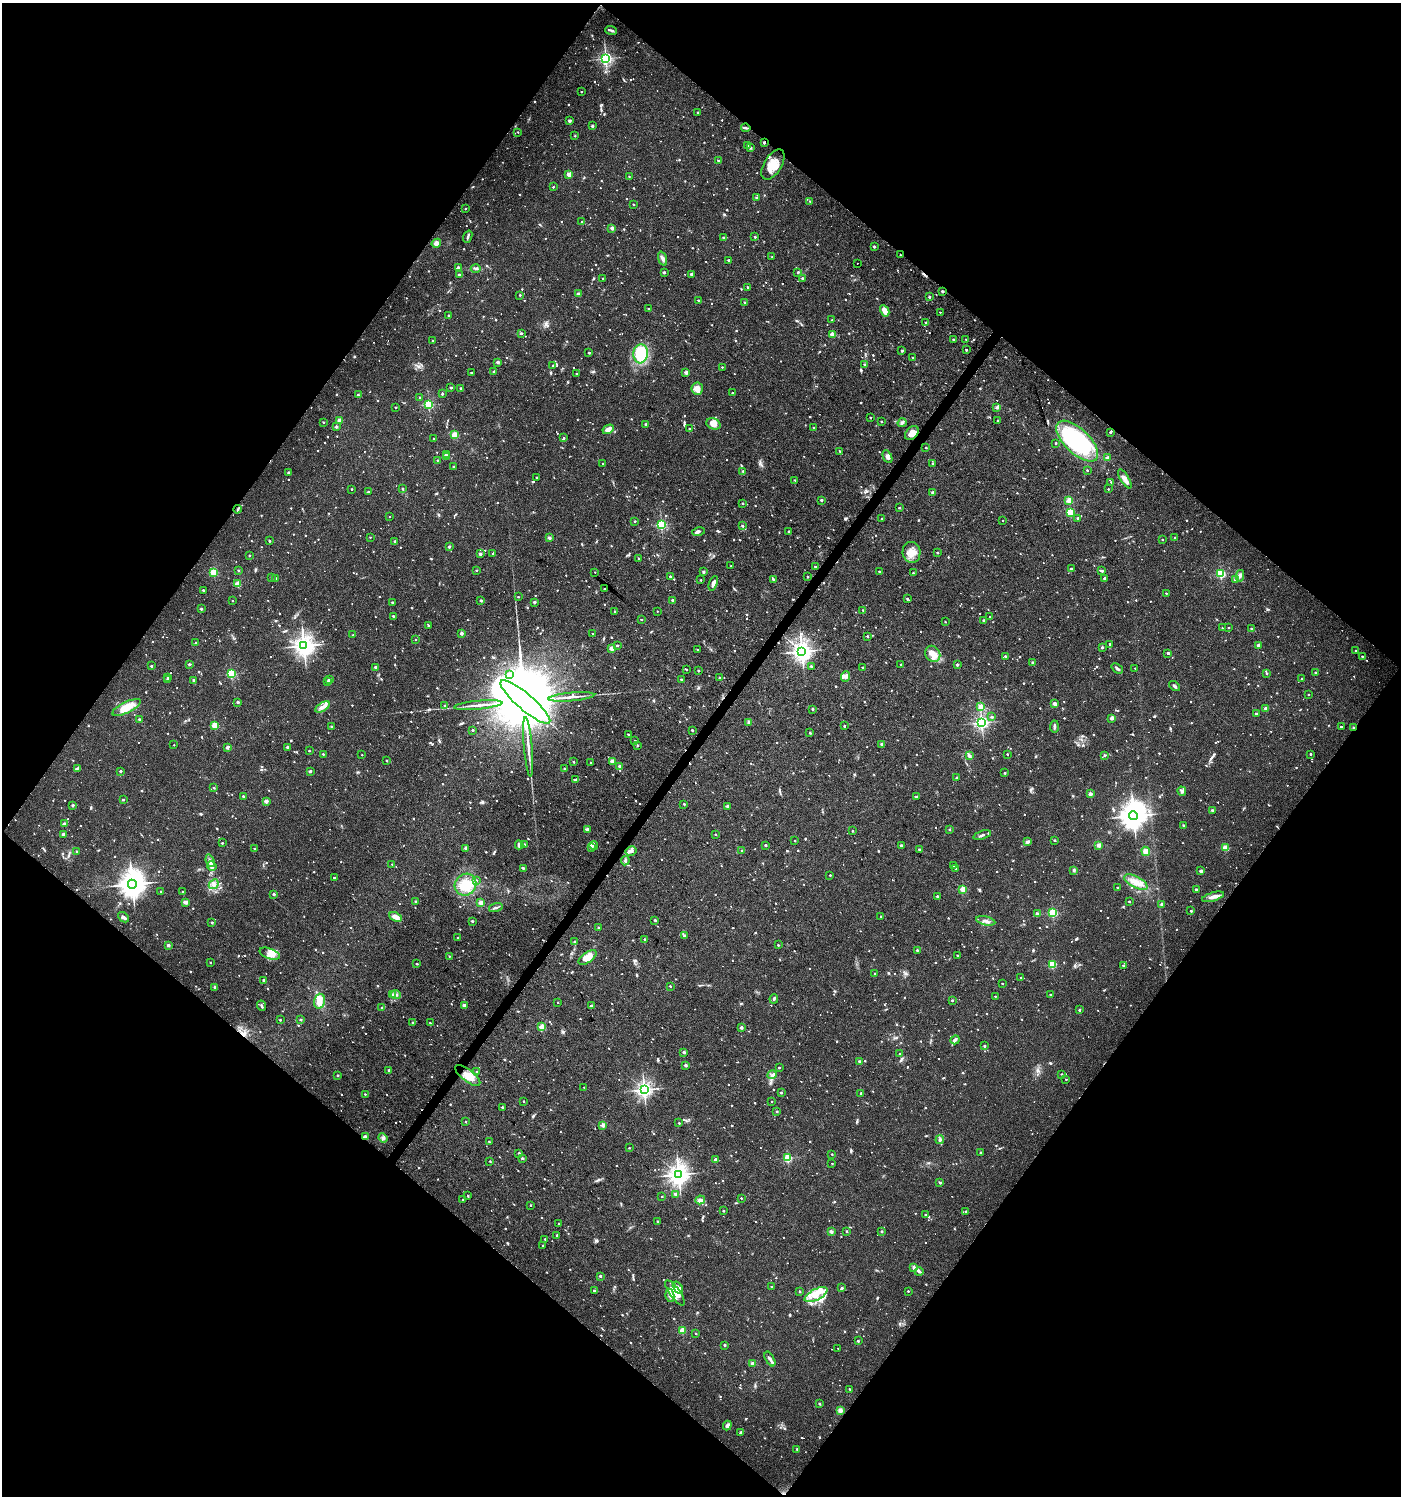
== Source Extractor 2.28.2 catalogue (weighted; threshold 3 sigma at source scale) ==
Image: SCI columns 244-5839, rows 2-5976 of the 6017 x 5984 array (HDU 1 of 3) = the unmasked area's bounding box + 8 px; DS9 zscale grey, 4 x 4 block average (1 PNG px = mean of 4 x 4 image px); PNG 1403 x 1498 px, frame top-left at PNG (2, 3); each listed source drawn as its Kron ellipse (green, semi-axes under 4 px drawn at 4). Shown black and unused: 50% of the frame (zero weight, under 3 of 4 exposures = <1% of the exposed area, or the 3 px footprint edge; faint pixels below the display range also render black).
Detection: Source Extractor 2.28.2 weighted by HDU 2 'WHT'. Background 0.0233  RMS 0.004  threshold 0.0179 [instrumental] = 3 sigma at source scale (4.5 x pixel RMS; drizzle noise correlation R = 1.50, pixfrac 1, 0.0396/0.0396 arcsec/px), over >= 5 px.
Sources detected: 1993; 11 too faint to see at this stretch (4 x 4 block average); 2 inside a brighter object's white glare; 16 cosmic-ray / hot-pixel residue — neither listed nor drawn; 22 coinciding with a brighter row at this scale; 45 inside a brighter listed object's ellipse — not listed separately; of the other 1897, all 500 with FLUX_AUTO >= 3.36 (the completeness limit of this list) listed and drawn (1397 fainter detections not listed), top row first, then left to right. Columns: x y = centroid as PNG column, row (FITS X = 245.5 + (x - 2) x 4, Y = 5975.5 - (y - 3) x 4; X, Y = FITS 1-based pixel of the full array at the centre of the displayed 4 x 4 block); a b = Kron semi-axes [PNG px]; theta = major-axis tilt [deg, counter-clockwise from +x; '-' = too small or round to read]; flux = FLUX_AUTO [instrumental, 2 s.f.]
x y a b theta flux
611 30 6 2 -17 4.5
606 58 2 2 - 660
581 92 2 2 - 4.3
698 112 2 2 - 4.7
569 121 3 3 - 3.9
592 126 2 2 - 15
746 128 4 2 - 4
518 132 2 2 - 3.6
575 136 2 2 - 3.6
764 143 2 2 - 12
747 145 2 2 - 11
750 147 3 2 - 3.5
718 161 2 2 - 6.4
773 165 17 8 60 38
569 174 2 2 - 63
629 177 2 2 - 3.4
553 187 2 2 - 6.2
756 198 2 2 - 7.1
810 201 2 2 - 4
633 204 2 2 - 3.4
465 208 2 2 - 5.7
582 222 2 2 - 5.8
612 228 2 2 - 31
468 237 6 2 69 4.4
723 237 2 2 - 7.3
755 237 2 2 - 7.7
436 243 5 4 - 10
874 247 2 2 - 7.7
900 255 2 2 - 3.8
772 257 2 2 - 3.7
663 259 7 3 -71 7.7
729 260 2 2 - 11
858 263 2 2 - 5.3
458 267 2 2 - 11
476 268 5 3 - 5.7
664 272 2 2 - 14
798 272 2 2 - 8.9
692 274 3 3 - 5.8
459 275 2 2 - 11
603 278 2 2 - 4.4
802 278 2 2 - 9.4
747 287 2 2 - 4.5
942 291 2 2 - 12
578 294 2 2 - 25
520 295 2 2 - 7
929 297 2 2 - 8.7
698 300 2 2 - 5.9
744 302 2 2 - 4.7
648 309 2 2 - 4.4
885 311 6 3 -61 22
940 312 2 2 - 4.2
448 315 2 2 - 4.4
832 320 2 2 - 4.3
926 322 2 2 - 6
521 333 2 2 - 10
832 335 2 2 - 72
953 339 2 2 - 9.4
966 339 2 2 - 3.8
432 341 2 2 - 4.2
966 350 2 2 - 6.5
902 351 2 2 - 9.9
589 353 2 2 - 7.2
641 354 9 7 85 130
913 357 2 2 - 5
498 362 2 2 - 23
865 364 2 2 - 6.1
553 366 2 2 - 4.8
722 367 2 2 - 4
493 372 2 2 - 7.4
686 372 2 2 - 28
471 373 2 2 - 5
576 374 2 2 - 5
451 388 2 2 - 9.7
460 388 2 2 - 6
697 389 6 5 - 17
732 393 2 2 - 3.9
442 394 2 2 - 8.4
358 395 2 2 - 3.9
420 397 2 2 - 4.4
429 405 2 2 - 270
396 407 2 2 - 5.2
997 408 4 3 - 4.9
870 418 2 2 - 4.9
998 420 2 2 - 4.4
340 421 2 2 - 58
881 421 2 2 - 4.8
323 422 2 2 - 5.1
902 423 4 3 - 5.1
646 424 2 2 - 9.2
713 424 7 5 -22 21
336 427 2 2 - 12
813 427 2 2 - 3.4
608 429 6 3 31 15
689 429 2 2 - 6.4
1110 432 2 2 - 9.8
912 433 8 5 47 21
455 435 2 2 - 130
564 438 2 2 - 5.3
434 439 2 2 - 6
1077 441 26 12 -44 280
1056 443 2 2 - 6.5
926 447 2 2 - 4.5
839 451 2 2 - 3.5
446 455 3 2 - 5.5
447 457 2 2 - 23
887 457 7 4 -65 10
1108 458 2 2 - 8.4
437 460 2 2 - 3.4
603 464 2 2 - 4
932 464 2 2 - 7.4
453 467 2 2 - 3.5
1087 470 2 2 - 5.4
743 471 2 2 - 6.9
288 473 3 2 - 3.5
537 478 2 2 - 5.9
1125 479 11 3 -58 13
795 480 2 2 - 4.3
1111 482 2 2 - 3.4
352 489 2 2 - 4.6
403 489 2 2 - 6.6
1108 489 2 2 - 4.2
368 492 2 2 - 9.6
933 492 2 2 - 20
821 500 2 2 - 14
1069 501 2 2 - 79
743 503 2 2 - 5.3
899 508 2 2 - 5.6
238 509 4 2 - 5
1070 512 2 2 - 150
390 516 2 2 - 4.5
1078 518 2 2 - 11
882 519 2 2 - 4.6
635 521 2 2 - 7.5
1003 521 2 2 - 3.8
661 525 2 2 - 330
742 526 2 2 - 8.9
698 532 7 3 11 5.8
789 532 2 2 - 3.6
370 537 2 2 - 3.6
549 538 2 2 - 23
1175 538 2 2 - 7.8
1162 539 2 2 - 3.5
269 541 2 2 - 5.3
395 541 2 2 - 12
449 547 2 2 - 13
912 552 10 9 - 31
937 552 2 2 - 5.7
480 554 2 2 - 17
492 554 2 2 - 3.4
249 556 2 2 - 5.2
638 558 2 2 - 4.3
731 566 2 2 - 3.7
815 567 2 2 - 4.9
1071 569 2 2 - 7.7
238 570 2 2 - 5.4
477 570 2 2 - 5.8
879 571 2 2 - 6.6
1102 571 2 2 - 8.6
214 572 2 2 - 150
595 572 2 2 - 4.5
703 572 2 2 - 9.8
913 573 2 2 - 7.7
1221 574 2 2 - 290
670 576 2 2 - 9.2
1240 576 6 4 80 8.4
271 577 2 2 - 5.3
808 577 2 2 - 7.3
1105 578 2 2 - 19
276 579 2 2 - 16
773 579 2 2 - 12
701 580 2 2 - 4.5
1235 580 3 2 - 9.3
713 583 7 3 68 12
238 584 2 2 - 85
604 589 2 2 - 4.5
203 590 2 2 - 8.1
1166 593 2 2 - 3.7
518 597 2 2 - 4.6
907 599 2 2 - 9.5
481 600 2 2 - 13
672 600 2 2 - 14
233 601 2 2 - 3.5
392 602 2 2 - 11
534 602 2 2 - 15
201 609 2 2 - 14
863 610 2 2 - 6.1
615 611 2 2 - 4.8
657 611 2 2 - 3.6
393 616 2 2 - 9.3
990 617 2 2 - 3.7
641 620 2 2 - 5.2
984 620 2 2 - 10
945 622 2 2 - 3.6
428 626 2 2 - 6.1
1222 628 2 2 - 3.4
1228 628 2 2 - 3.4
1251 629 2 2 - 3.7
461 633 2 2 - 23
593 634 2 2 - 4.7
353 635 2 2 - 6.7
867 636 2 2 - 8.7
415 640 2 2 - 3.9
196 643 2 2 - 12
1110 644 2 2 - 11
617 645 2 2 - 6.3
1258 645 2 2 - 23
304 646 3 3 - 1900
1102 648 2 2 - 12
611 649 2 2 - 46
698 650 2 2 - 6.8
802 651 3 3 - 1600
1356 651 2 2 - 3.7
1168 653 2 2 - 12
933 654 8 7 - 20
1005 656 2 2 - 10
1362 656 2 2 - 4.3
1033 663 2 2 - 18
189 664 2 2 - 14
901 665 2 2 - 4.7
957 665 2 2 - 15
151 666 2 2 - 9.8
811 666 2 2 - 5.8
375 667 2 2 - 11
862 667 2 2 - 4
1117 668 6 2 -38 7.7
1135 668 2 2 - 3.8
686 669 2 2 - 4.7
698 671 2 2 - 7.5
1267 673 2 2 - 6
1315 673 2 2 - 4.3
231 674 2 2 - 220
509 675 3 2 - 3.9
845 676 5 3 - 8.6
168 677 2 2 - 7.5
720 677 2 2 - 4.9
168 679 2 2 - 9.3
1302 679 2 2 - 4
194 680 2 2 - 13
329 680 2 2 - 24
681 680 2 2 - 7.5
327 682 2 2 - 7.5
1174 686 6 2 -37 4.6
1308 694 2 2 - 5.5
571 697 23 2 5 17
238 702 2 2 - 12
525 702 32 8 -40 66000
1054 704 3 3 - 9.1
478 705 24 2 5 20
445 706 2 2 - 3.7
127 707 16 5 26 42
322 707 8 3 31 11
981 707 2 2 - 57
812 709 2 2 - 8.2
1266 709 2 2 - 32
1256 714 2 2 - 9.7
992 717 2 2 - 6.2
1112 718 2 2 - 23
139 720 2 2 - 9.7
749 722 4 3 - 4.3
981 722 2 2 - 780
215 725 2 2 - 120
844 726 2 2 - 7.4
1054 726 6 2 86 6.1
332 727 2 2 - 15
1341 727 2 2 - 13
1353 727 2 2 - 3.6
473 730 2 2 - 10
692 730 2 2 - 9.3
810 733 2 2 - 5.9
628 734 2 2 - 5.8
635 741 2 2 - 3.4
882 744 2 2 - 20
174 745 2 2 - 3.4
638 746 2 2 - 4.7
227 747 2 2 - 20
287 747 2 2 - 16
528 747 30 2 -85 24
309 751 2 2 - 4.7
323 754 2 2 - 5.5
1007 754 2 2 - 4.7
1311 754 2 2 - 5.7
362 755 2 2 - 3.4
1105 755 3 2 - 3.9
969 756 4 2 - 12
387 761 2 2 - 4
612 761 2 2 - 55
573 762 2 2 - 4.5
591 762 2 2 - 4.3
619 766 2 2 - 14
77 768 3 2 - 3.4
565 769 2 2 - 9.2
121 771 2 2 - 10
310 771 2 2 - 13
1005 773 2 2 - 10
957 778 2 2 - 11
576 780 3 3 - 5.2
214 787 2 2 - 3.8
1182 791 5 3 - 5.8
1090 794 2 2 - 35
243 796 2 2 - 11
916 797 2 2 - 9.1
123 800 2 2 - 4.5
266 801 2 2 - 32
684 804 2 2 - 7.7
73 805 2 2 - 12
727 806 2 2 - 13
1212 810 2 2 - 10
1134 816 4 4 - 3700
65 824 2 2 - 19
1183 825 2 2 - 6.1
587 829 2 2 - 24
949 830 2 2 - 8.6
852 831 2 2 - 5
64 834 2 2 - 26
715 834 2 2 - 7.1
982 835 9 2 18 5.9
1054 840 2 2 - 7.5
795 841 2 2 - 4.9
1027 842 3 3 - 3.8
222 843 2 2 - 6.4
525 844 2 2 - 7.5
519 845 4 2 - 9.7
766 845 2 2 - 12
901 845 4 2 - 4.9
1099 845 2 2 - 51
594 846 4 3 - 4.3
466 848 2 2 - 29
591 848 2 2 - 6.2
1225 848 2 2 - 85
254 849 2 2 - 3.4
742 850 2 2 - 8.7
919 850 2 2 - 11
77 851 2 2 - 3.9
631 851 5 4 - 9
1146 851 4 4 - 12
625 860 5 2 - 4.7
210 861 6 2 -68 4.4
392 864 2 2 - 3.9
212 866 5 4 - 7.6
954 866 2 2 - 3.8
523 868 2 2 - 10
956 869 2 2 - 4
1074 870 2 2 - 7.7
1201 871 2 2 - 20
830 875 2 2 - 6.3
334 878 2 2 - 7.5
477 880 2 2 - 3.9
1136 882 13 5 -27 27
132 884 4 4 - 3500
214 884 5 3 - 6.2
466 885 11 10 - 47
1117 888 2 2 - 3.7
963 889 2 2 - 97
1196 889 2 2 - 11
161 891 2 2 - 5.4
183 892 2 2 - 3.5
274 894 2 2 - 11
937 896 2 2 - 11
1213 897 11 3 17 15
415 901 2 2 - 6
186 902 3 2 - 15
1129 902 2 2 - 5.9
481 903 2 2 - 55
1162 904 2 2 - 11
496 908 7 2 16 4.2
1191 911 2 2 - 8
1053 913 2 2 - 230
1037 914 2 2 - 21
881 916 2 2 - 6.8
123 917 6 3 -42 6
396 917 7 4 -23 15
655 920 2 2 - 9.3
472 921 2 2 - 9.8
986 921 10 3 -12 9.8
212 922 2 2 - 6.2
598 927 2 2 - 8.7
685 936 2 2 - 12
457 938 2 2 - 4.4
645 939 2 2 - 11
575 942 2 2 - 15
168 945 2 2 - 18
778 945 2 2 - 6.2
917 950 2 2 - 5.4
270 954 11 5 -20 16
957 955 2 2 - 4.5
449 956 2 2 - 4.1
588 957 10 5 36 34
210 962 2 2 - 3.5
417 964 2 2 - 6
1052 964 2 2 - 150
1123 966 2 2 - 9.3
875 974 2 2 - 9.1
1020 978 2 2 - 3.4
264 980 2 2 - 13
1002 983 2 2 - 4.1
670 986 2 2 - 6
215 987 2 2 - 11
393 994 2 2 - 7.1
1050 994 2 2 - 4.6
396 995 5 2 - 4.7
995 996 2 2 - 3.7
774 999 5 2 - 3.5
952 1000 2 2 - 7.5
320 1001 7 5 75 19
558 1002 2 2 - 3.8
464 1005 2 2 - 24
262 1006 5 3 - 4.6
591 1006 2 2 - 14
382 1008 2 2 - 6.9
1079 1010 3 2 - 3.4
280 1020 2 2 - 5
301 1020 2 2 - 7.7
413 1023 2 2 - 4.6
430 1023 2 2 - 4.5
542 1027 2 2 - 99
741 1027 2 2 - 19
955 1040 5 3 - 7.4
984 1046 2 2 - 11
684 1052 2 2 - 19
900 1054 2 2 - 3.6
860 1061 2 2 - 12
685 1065 2 2 - 21
779 1068 2 2 - 6.6
389 1070 2 2 - 7.4
477 1072 2 2 - 8.1
1062 1074 2 2 - 3.9
338 1075 2 2 - 7.9
468 1075 15 6 -38 30
772 1075 4 2 - 5.5
1066 1079 2 2 - 3.9
584 1087 2 2 - 3.4
644 1090 2 2 - 1000
781 1093 2 2 - 8.8
861 1093 2 2 - 5.7
365 1094 2 2 - 4.7
524 1101 2 2 - 4.1
772 1102 2 2 - 3.5
502 1107 2 2 - 8.5
777 1111 2 2 - 7.8
466 1122 2 2 - 5.1
679 1123 2 2 - 5
603 1125 2 2 - 43
365 1137 2 2 - 40
383 1138 5 3 - 5
940 1140 4 3 - 5.5
489 1142 2 2 - 3.5
629 1148 2 2 - 3.9
519 1153 2 2 - 8.1
981 1153 2 2 - 10
832 1154 2 2 - 5.2
522 1158 3 2 - 3.7
788 1158 2 2 - 210
716 1160 2 2 - 31
490 1161 2 2 - 4.4
832 1163 2 2 - 3.8
679 1174 3 3 - 1900
940 1183 2 2 - 9.9
676 1194 2 2 - 38
468 1196 2 2 - 6.2
662 1196 2 2 - 4.1
741 1198 2 2 - 4.4
463 1200 2 2 - 6
700 1200 5 4 - 8.8
531 1205 2 2 - 4.2
723 1211 2 2 - 8.4
966 1211 2 2 - 6.4
925 1215 2 2 - 4.5
657 1221 2 2 - 4.4
559 1223 2 2 - 5.4
847 1231 2 2 - 5.7
882 1231 2 2 - 9.6
831 1232 2 2 - 28
557 1235 2 2 - 10
545 1239 2 2 - 4.7
543 1245 2 2 - 3.4
914 1267 4 2 - 4.2
919 1272 4 2 - 3.9
600 1276 2 2 - 9.7
678 1287 6 3 -55 8.2
771 1287 2 2 - 4
842 1288 2 2 - 7.8
594 1291 2 2 - 3.9
800 1291 2 2 - 6.5
908 1291 2 2 - 5.6
675 1293 15 5 -54 30
670 1295 7 4 -81 11
816 1295 12 5 27 32
682 1330 2 2 - 100
696 1333 2 2 - 4.2
858 1341 2 2 - 11
725 1345 2 2 - 10
838 1348 2 2 - 4.3
770 1359 8 3 -61 6.7
753 1363 4 3 - 3.5
849 1389 2 2 - 4
820 1404 2 2 - 7.7
840 1410 4 3 - 8.9
727 1425 5 3 - 7.2
741 1432 3 2 - 6.7
797 1449 2 2 - 6.6
Overlapping masked pixels (flux is a lower limit): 5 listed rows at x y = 764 143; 900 255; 912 433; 1353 727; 365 1137
Diffuse or blended objects may show on this block-average render without a row.